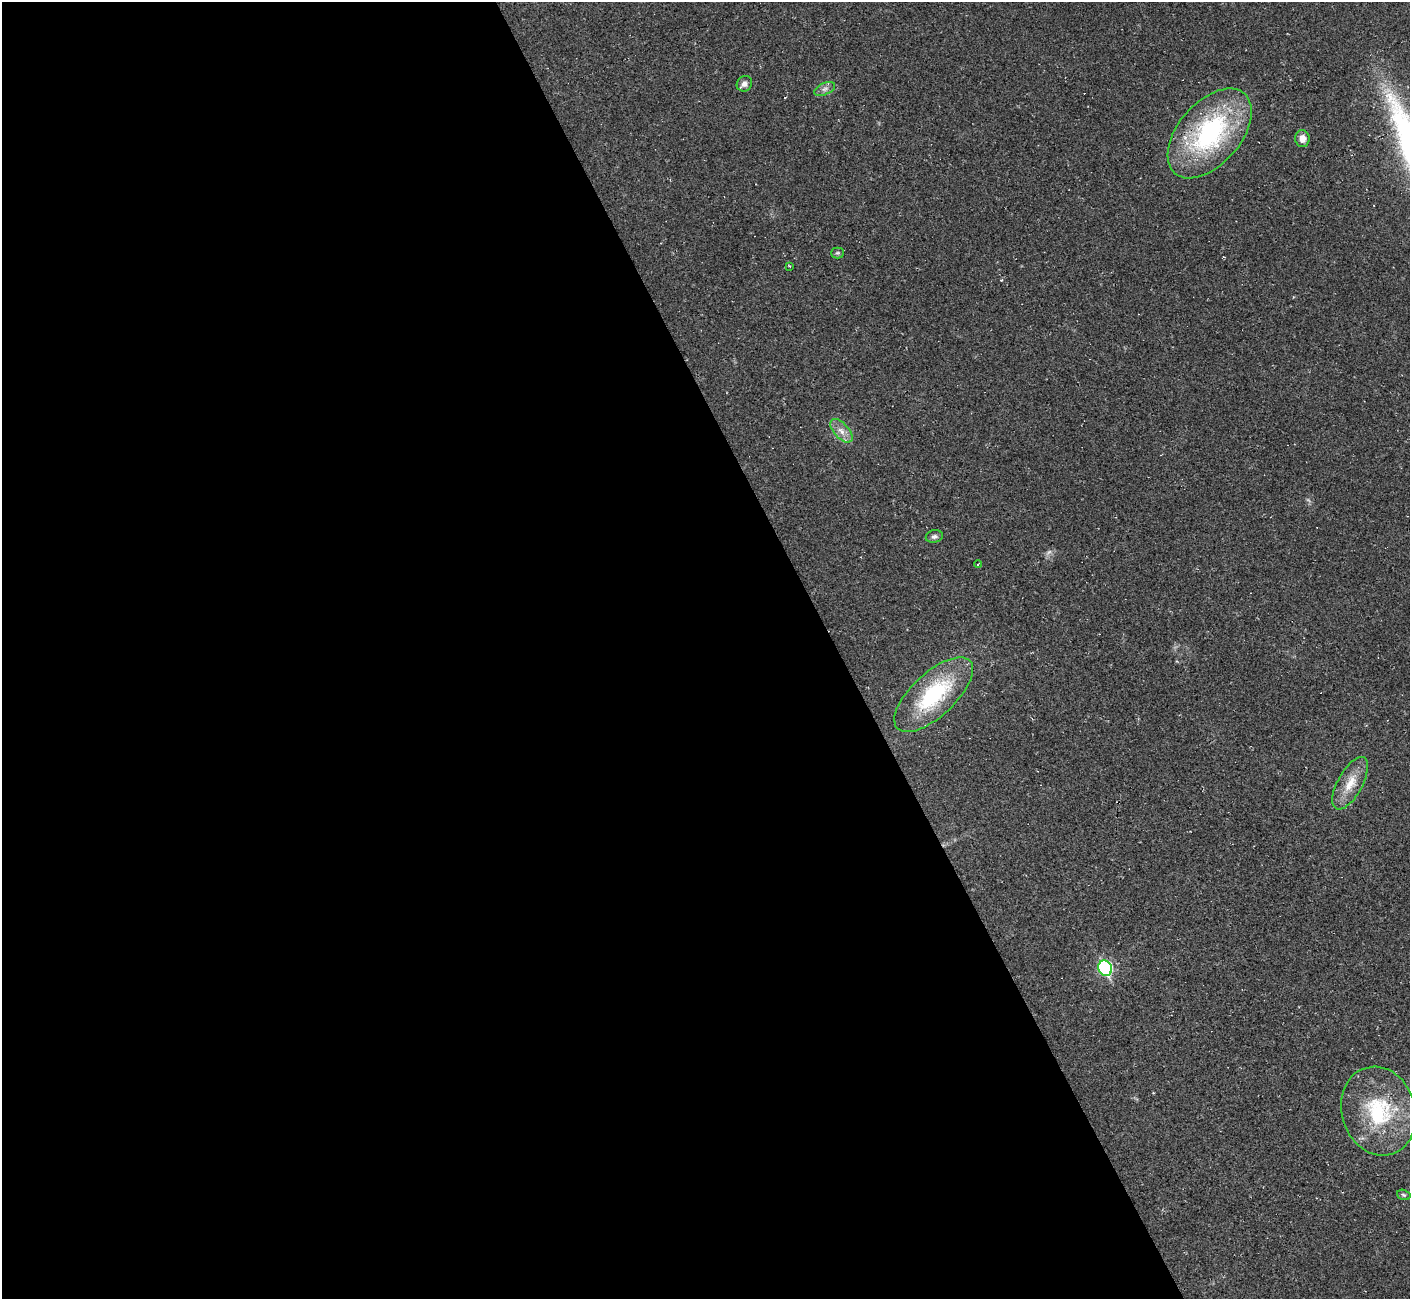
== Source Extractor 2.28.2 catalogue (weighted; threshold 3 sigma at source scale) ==
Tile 9 of 4 x 4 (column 1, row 3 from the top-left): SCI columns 3-1410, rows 1579-2875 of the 5632 x 5620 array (HDU 1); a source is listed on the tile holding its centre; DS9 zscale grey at full resolution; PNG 1412 x 1301 px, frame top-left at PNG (2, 2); each listed source drawn as its Kron ellipse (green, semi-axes under 4 px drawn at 4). Shown black and unused: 59% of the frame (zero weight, under 2 of 3 exposures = <1% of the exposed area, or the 3 px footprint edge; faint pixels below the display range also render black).
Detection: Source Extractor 2.28.2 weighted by HDU 2 'WHT'; one run over the whole footprint, this tile lists its part. Background 0.037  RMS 0.0064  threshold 0.0287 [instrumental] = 3 sigma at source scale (4.5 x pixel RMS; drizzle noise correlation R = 1.50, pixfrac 1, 0.05/0.05 arcsec/px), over >= 5 px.
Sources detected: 17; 1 too faint to see at this stretch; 1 cosmic-ray / hot-pixel residue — neither listed nor drawn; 1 inside a brighter listed object's ellipse — not listed separately; the other 14 listed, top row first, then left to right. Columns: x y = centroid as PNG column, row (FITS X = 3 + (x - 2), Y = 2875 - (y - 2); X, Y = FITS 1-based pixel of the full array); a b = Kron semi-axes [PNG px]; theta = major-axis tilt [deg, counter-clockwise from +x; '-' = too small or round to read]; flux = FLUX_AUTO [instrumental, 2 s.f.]
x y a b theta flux
744 84 8 7 - 2.6
825 89 11 5 24 2.6
1210 133 53 31 49 100
1302 139 8 7 - 4.7
837 253 6 5 - 1.2
790 266 2 2 - 0.66
841 431 14 7 -48 5.1
934 536 8 6 12 1.9
978 564 4 2 - 0.42
934 695 49 22 43 59
1350 783 29 12 61 13
1105 968 8 7 - 72
1379 1111 45 37 -73 58
1404 1195 7 5 -17 1.2